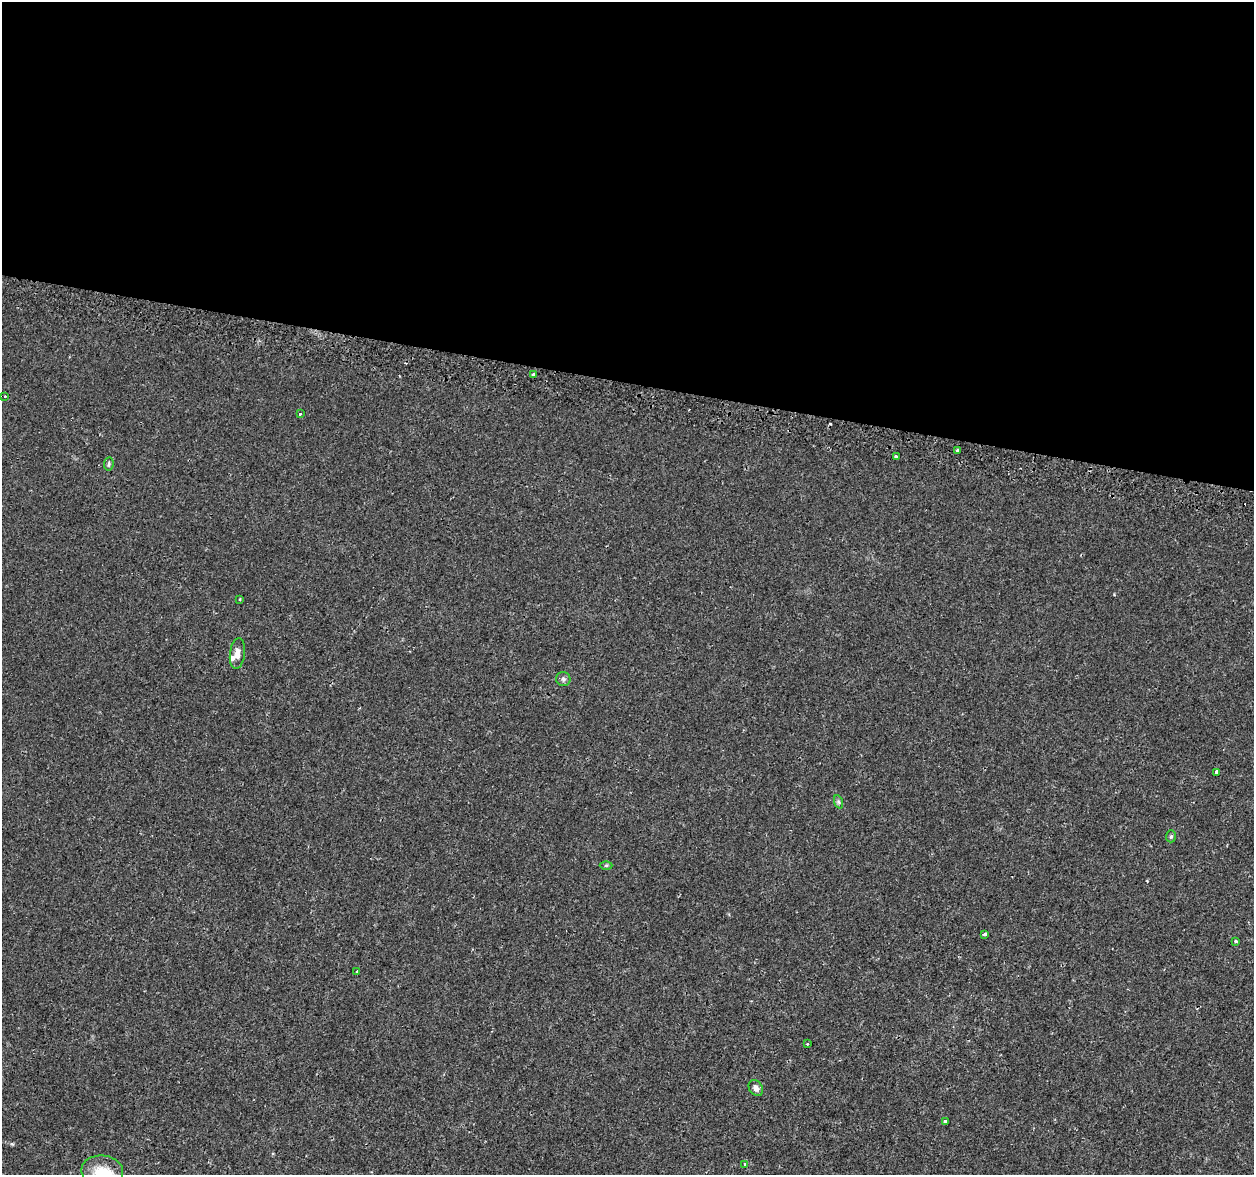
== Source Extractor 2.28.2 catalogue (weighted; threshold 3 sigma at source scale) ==
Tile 3 of 4 x 4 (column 3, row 1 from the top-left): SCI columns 2552-3803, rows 3848-5020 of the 5092 x 5290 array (HDU 1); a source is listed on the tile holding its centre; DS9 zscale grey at full resolution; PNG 1256 x 1177 px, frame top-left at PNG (2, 2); each listed source drawn as its Kron ellipse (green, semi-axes under 4 px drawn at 4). Shown black and unused: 33% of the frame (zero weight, under 2 of 3 exposures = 3% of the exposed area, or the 3 px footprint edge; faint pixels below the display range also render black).
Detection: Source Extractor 2.28.2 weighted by HDU 2 'WHT'; one run over the whole footprint, this tile lists its part. Background 0.00631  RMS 0.0022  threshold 0.00969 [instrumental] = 3 sigma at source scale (4.5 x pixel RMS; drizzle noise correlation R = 1.50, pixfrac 1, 0.0396/0.0396 arcsec/px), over >= 5 px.
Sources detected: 24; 2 cosmic-ray / hot-pixel residue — neither listed nor drawn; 1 inside a brighter listed object's ellipse — not listed separately; the other 21 listed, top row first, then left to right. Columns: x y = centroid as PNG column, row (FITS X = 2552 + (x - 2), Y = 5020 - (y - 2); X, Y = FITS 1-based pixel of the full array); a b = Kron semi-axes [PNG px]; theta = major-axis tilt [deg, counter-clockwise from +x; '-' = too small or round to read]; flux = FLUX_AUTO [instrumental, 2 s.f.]
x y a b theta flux
534 375 4 3 - 1.3
5 396 2 2 - 0.14
300 414 3 3 - 0.37
957 450 3 2 - 0.35
896 457 3 3 - 1.8
109 464 7 4 83 0.35
240 599 3 3 - 0.25
237 654 15 7 83 1.6
563 679 7 7 - 0.58
1216 772 4 3 - 1.3
839 802 7 4 -70 0.41
1171 836 6 5 - 0.33
606 865 6 4 1 0.3
984 934 4 3 - 0.54
1236 941 3 3 - 0.29
357 971 3 2 - 0.35
807 1044 4 3 - 0.22
756 1088 9 6 -57 1
945 1122 4 3 - 0.61
745 1164 4 3 - 0.25
102 1171 21 15 -4 4.4